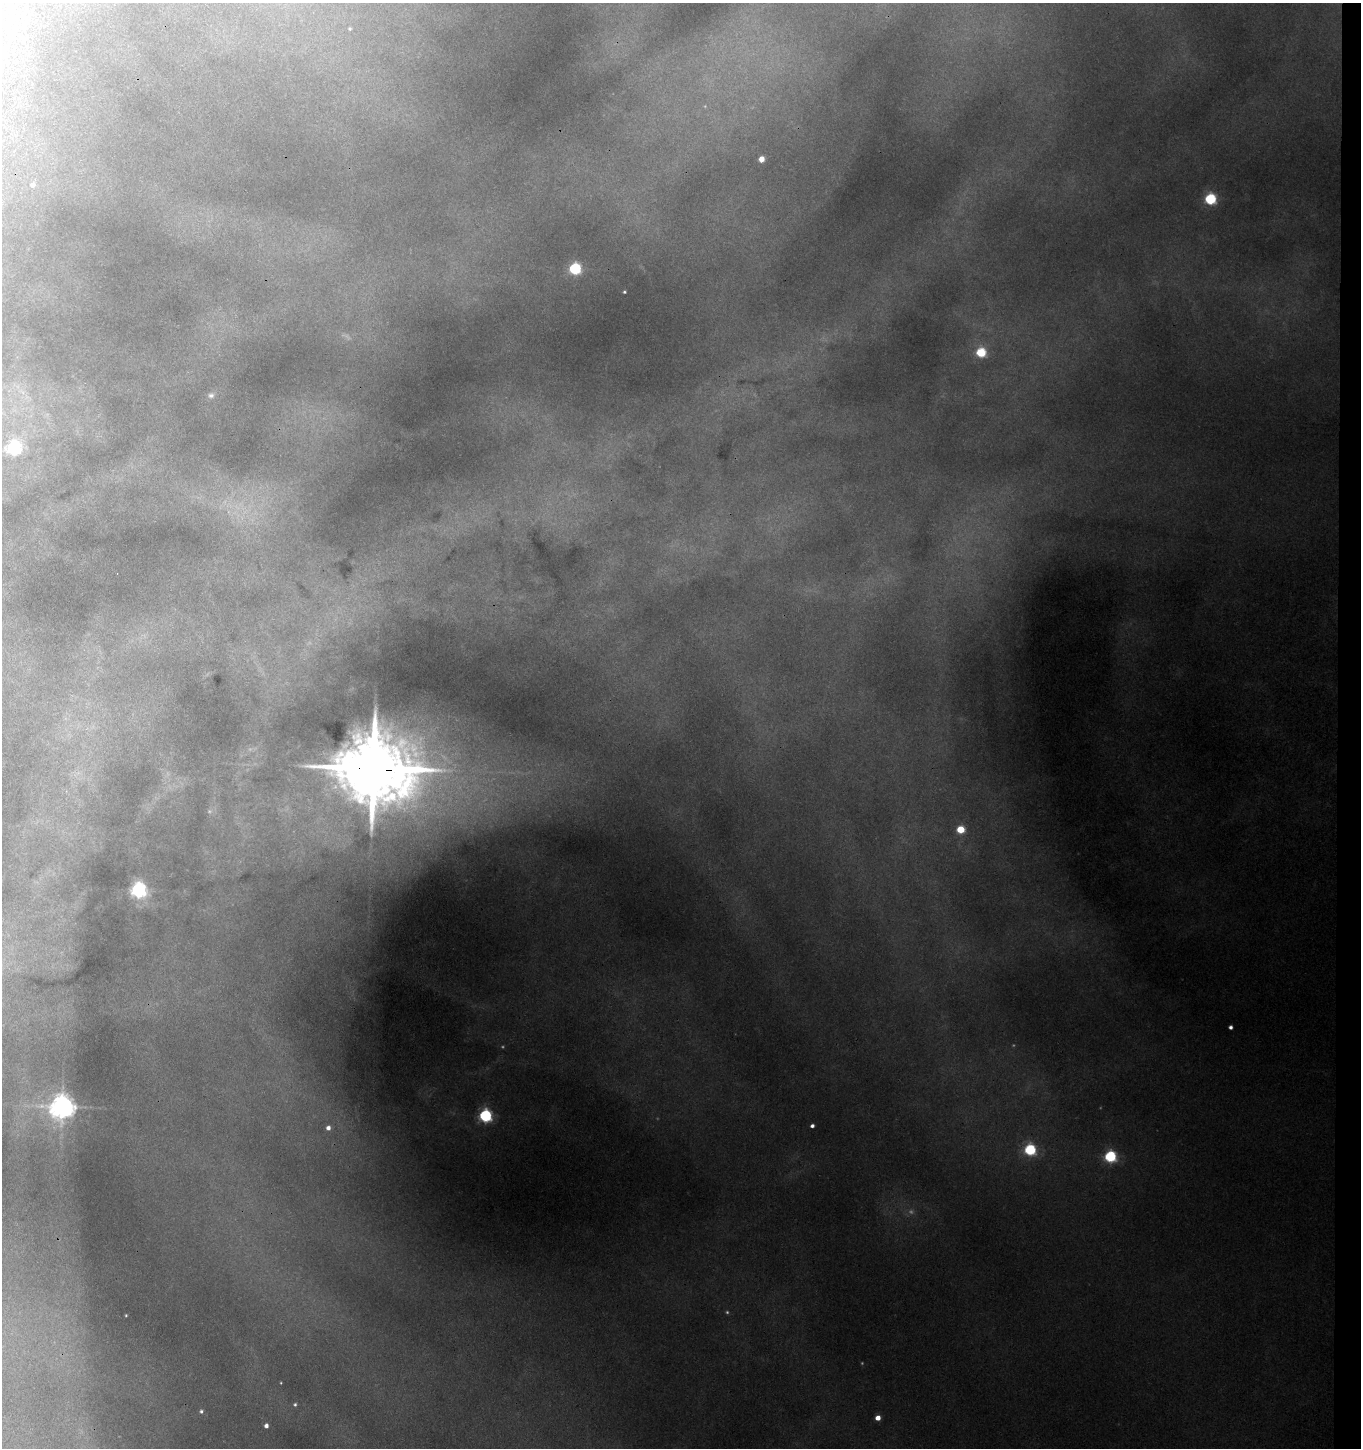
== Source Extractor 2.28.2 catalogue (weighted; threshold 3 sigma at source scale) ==
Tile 6 of 3 x 3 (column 3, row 2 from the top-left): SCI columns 2906-4264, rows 1456-2901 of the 4432 x 4355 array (HDU 1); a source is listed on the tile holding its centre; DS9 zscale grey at full resolution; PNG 1363 x 1450 px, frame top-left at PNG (2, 3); no overlay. Shown black and unused: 2% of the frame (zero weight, under 3 of 4 exposures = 6% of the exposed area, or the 3 px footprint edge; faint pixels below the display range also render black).
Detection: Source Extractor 2.28.2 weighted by HDU 2 'WHT'; one run over the whole footprint, this tile lists its part. Background 0.18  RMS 0.01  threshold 0.0461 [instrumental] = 3 sigma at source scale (4.5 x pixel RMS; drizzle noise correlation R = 1.50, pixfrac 1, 0.05/0.05 arcsec/px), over >= 5 px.
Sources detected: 31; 6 too faint to see at this stretch — not listed; the other 25 listed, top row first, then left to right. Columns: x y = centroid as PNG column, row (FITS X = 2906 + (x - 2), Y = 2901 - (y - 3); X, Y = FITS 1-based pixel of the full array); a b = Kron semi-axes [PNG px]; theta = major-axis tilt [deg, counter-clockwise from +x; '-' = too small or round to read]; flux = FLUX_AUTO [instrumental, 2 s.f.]
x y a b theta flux
350 29 5 5 - 1.8
762 159 4 4 - 15
33 185 5 4 - 5
1210 199 5 5 - 150
575 269 6 5 - 170
624 292 3 3 - 1.4
981 352 5 5 - 87
211 395 8 6 1 3.1
14 448 6 6 - 260
374 768 26 18 -7 13000
961 829 5 5 - 47
138 890 6 6 - 380
1231 1027 4 4 - 3.7
62 1107 8 8 - 1200
485 1116 6 6 - 230
812 1126 4 3 - 3.9
328 1128 5 5 - 5.4
1030 1150 6 6 - 150
1110 1156 6 5 - 160
126 1315 3 2 - 0.98
281 1383 3 2 - 0.76
295 1404 5 4 - 1.7
201 1411 5 5 - 2.4
878 1418 4 4 - 12
266 1426 4 4 - 4.6
Overlapping masked pixels (flux is a lower limit): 1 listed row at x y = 374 768